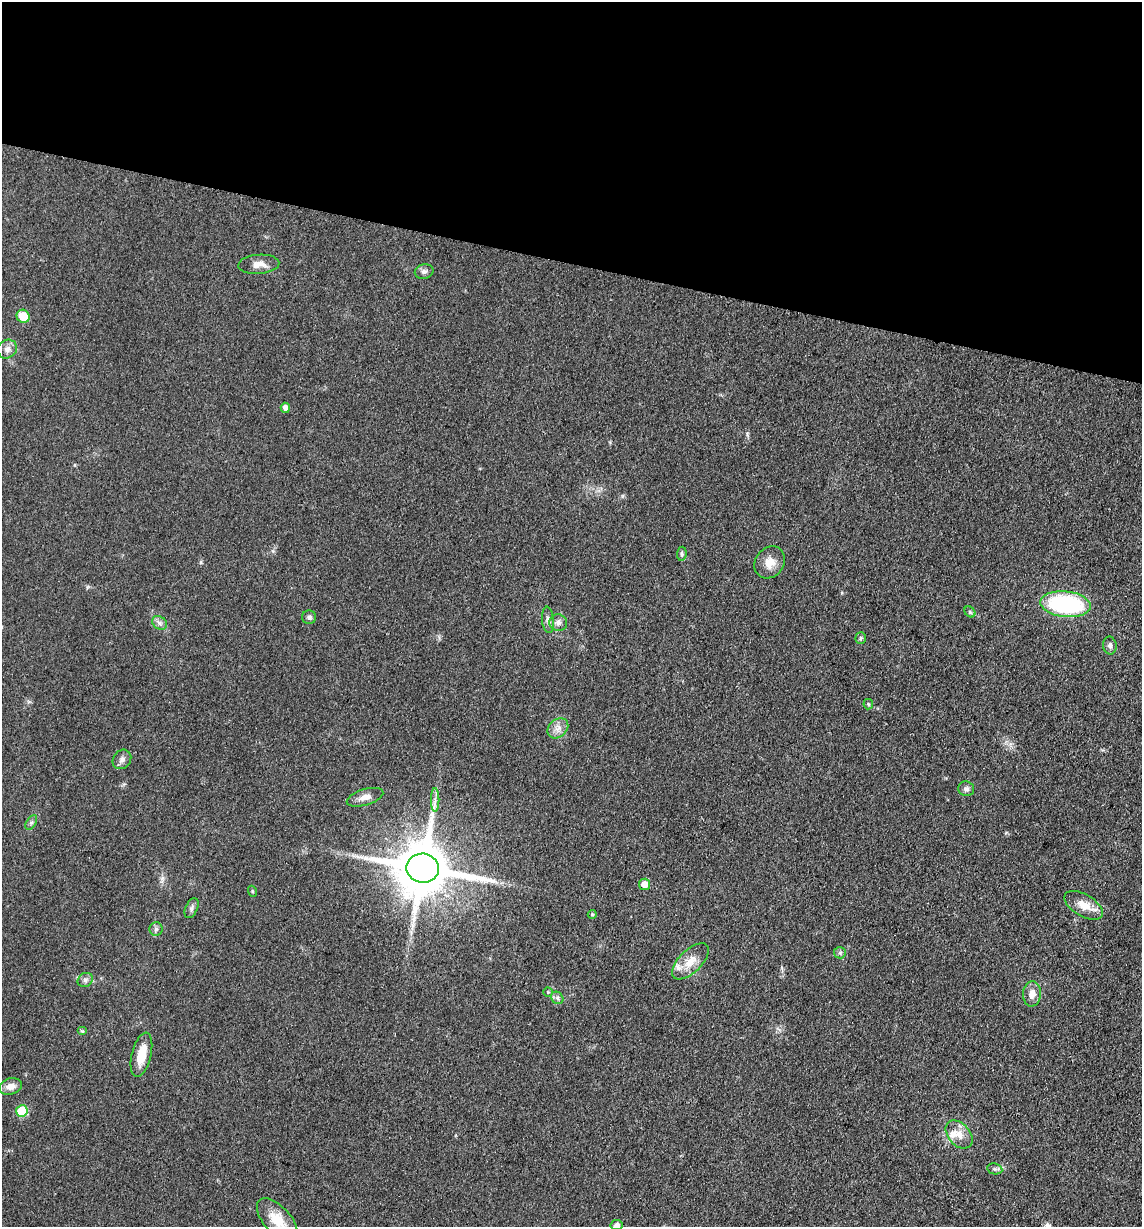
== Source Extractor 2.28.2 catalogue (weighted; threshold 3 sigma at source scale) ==
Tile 2 of 4 x 4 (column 2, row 1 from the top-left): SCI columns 1386-2525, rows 3680-4904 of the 4932 x 4909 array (HDU 1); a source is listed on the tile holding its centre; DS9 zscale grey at full resolution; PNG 1144 x 1229 px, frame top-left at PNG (2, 2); each listed source drawn as its Kron ellipse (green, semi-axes under 4 px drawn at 4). Shown black and unused: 21% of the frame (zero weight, under 3 of 4 exposures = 1% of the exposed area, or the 3 px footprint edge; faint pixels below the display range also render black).
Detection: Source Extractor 2.28.2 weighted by HDU 2 'WHT'; one run over the whole footprint, this tile lists its part. Background 0.103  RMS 0.0072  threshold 0.0324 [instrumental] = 3 sigma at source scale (4.5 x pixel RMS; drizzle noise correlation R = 1.50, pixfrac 1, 0.05/0.05 arcsec/px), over >= 5 px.
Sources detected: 45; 2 inside a brighter listed object's ellipse — not listed separately; the other 43 listed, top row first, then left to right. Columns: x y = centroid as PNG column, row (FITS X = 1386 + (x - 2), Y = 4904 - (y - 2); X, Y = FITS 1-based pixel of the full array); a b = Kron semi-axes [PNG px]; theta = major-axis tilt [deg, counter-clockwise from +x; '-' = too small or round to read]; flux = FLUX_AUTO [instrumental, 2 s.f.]
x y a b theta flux
259 264 20 9 4 6.4
424 271 9 7 14 2.6
23 316 7 6 - 16
7 349 10 9 - 3.6
285 408 5 4 - 4.3
682 554 7 5 83 1.4
770 562 17 14 54 8.8
1065 604 25 13 -6 92
970 612 6 5 - 1.2
309 617 7 7 - 2.2
548 620 13 6 -85 3
159 623 8 6 -36 2.6
558 623 9 8 - 3.3
861 638 6 5 - 1.2
1110 646 9 6 -80 2.8
868 704 5 5 - 1.1
558 728 11 9 42 5.1
122 759 10 9 - 3.4
966 789 8 7 - 2.3
365 797 19 8 17 5.4
435 800 12 3 90 2.2
31 823 8 5 58 1.7
423 868 16 14 -8 4800
644 884 6 5 - 8.4
252 891 5 3 - 0.71
1084 905 21 11 -30 11
192 908 10 6 65 2.2
592 914 4 4 - 0.82
156 929 6 6 - 1.9
840 953 6 5 - 1.5
690 961 23 11 44 11
85 980 8 7 - 2.3
548 992 4 4 - 0.83
1032 994 12 9 85 6
557 998 7 5 -48 2
82 1031 5 4 - 0.77
141 1055 23 9 76 13
10 1086 11 8 14 6
22 1111 6 5 - 38
959 1134 16 11 -48 8.3
995 1169 8 5 -10 1.7
277 1220 26 13 -48 16
616 1225 6 5 - 2.3
Isophote crosses this tile's border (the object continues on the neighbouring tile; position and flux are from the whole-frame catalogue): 2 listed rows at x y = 277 1220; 616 1225